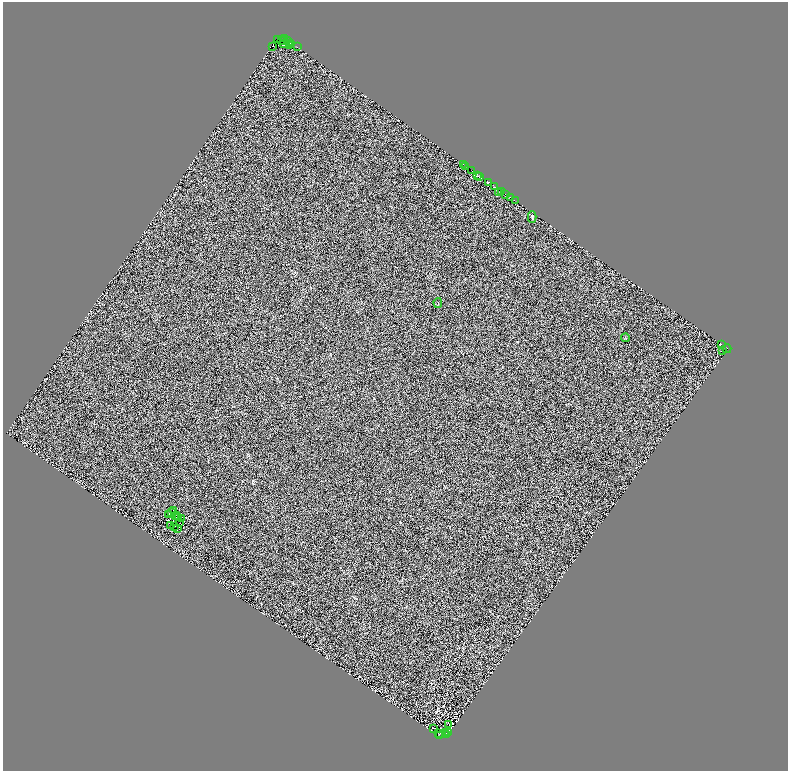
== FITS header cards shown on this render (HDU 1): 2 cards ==
NAXIS1  =                 1571
NAXIS2  =                 1537

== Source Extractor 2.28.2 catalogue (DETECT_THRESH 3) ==
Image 1571 x 1537 px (HDU 1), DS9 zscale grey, zoomed out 1/2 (1 PNG px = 2 x 2 image px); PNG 790 x 773 px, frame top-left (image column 2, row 1537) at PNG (3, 2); each listed source drawn as its Kron ellipse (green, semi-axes under 4 px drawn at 4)
Background 0.898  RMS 1.7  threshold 5.01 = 3 sigma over >= 5 px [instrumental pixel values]
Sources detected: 80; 34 cannot appear on this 1/2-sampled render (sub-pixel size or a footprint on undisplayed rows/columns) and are neither listed nor drawn; the other 46 listed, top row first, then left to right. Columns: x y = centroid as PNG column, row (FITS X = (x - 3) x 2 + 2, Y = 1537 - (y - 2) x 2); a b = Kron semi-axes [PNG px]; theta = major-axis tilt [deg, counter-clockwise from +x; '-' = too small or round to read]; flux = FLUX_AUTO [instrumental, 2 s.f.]
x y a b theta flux
277 39 4 2 - 1400
284 39 3 2 - 6000
282 40 2 1 - 1600
287 40 2 1 - 730
289 42 2 1 - 5800
291 43 4 2 - 3400
284 44 2 1 - 20
289 45 3 1 - 830
272 46 2 1 - 450
297 47 2 1 - 170
463 164 2 1 - 430
466 166 2 1 - 220
472 171 2 1 - 610
477 176 2 2 - 1700
479 176 3 1 - 840
489 182 2 1 - 650
495 187 2 1 - 1100
502 191 2 1 - 2500
499 193 2 2 - 1100
506 194 3 2 - 7900
510 197 2 2 - 1400
515 200 2 1 - 180
532 217 6 3 -88 310
438 303 5 2 - 200
625 338 4 2 - 160
721 344 2 1 - 900
727 349 4 2 - 1800
723 350 4 1 - 990
174 510 2 1 - 120
171 512 2 1 - 160
169 515 2 2 - 110
177 516 2 1 - 150
176 517 2 1 - 110
179 518 3 1 - 65
181 518 2 1 - 130
179 523 2 1 - 60
171 525 2 1 - 110
174 526 3 2 - 6.7
178 528 2 1 - 37
449 725 2 1 - 230
434 728 4 1 - 130
446 732 2 2 - 570
448 733 2 1 - 150
439 734 2 1 - 140
447 735 2 1 - 530
440 736 2 1 - 710
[34 sub-pixel or undisplayed-footprint detections neither listed nor drawn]